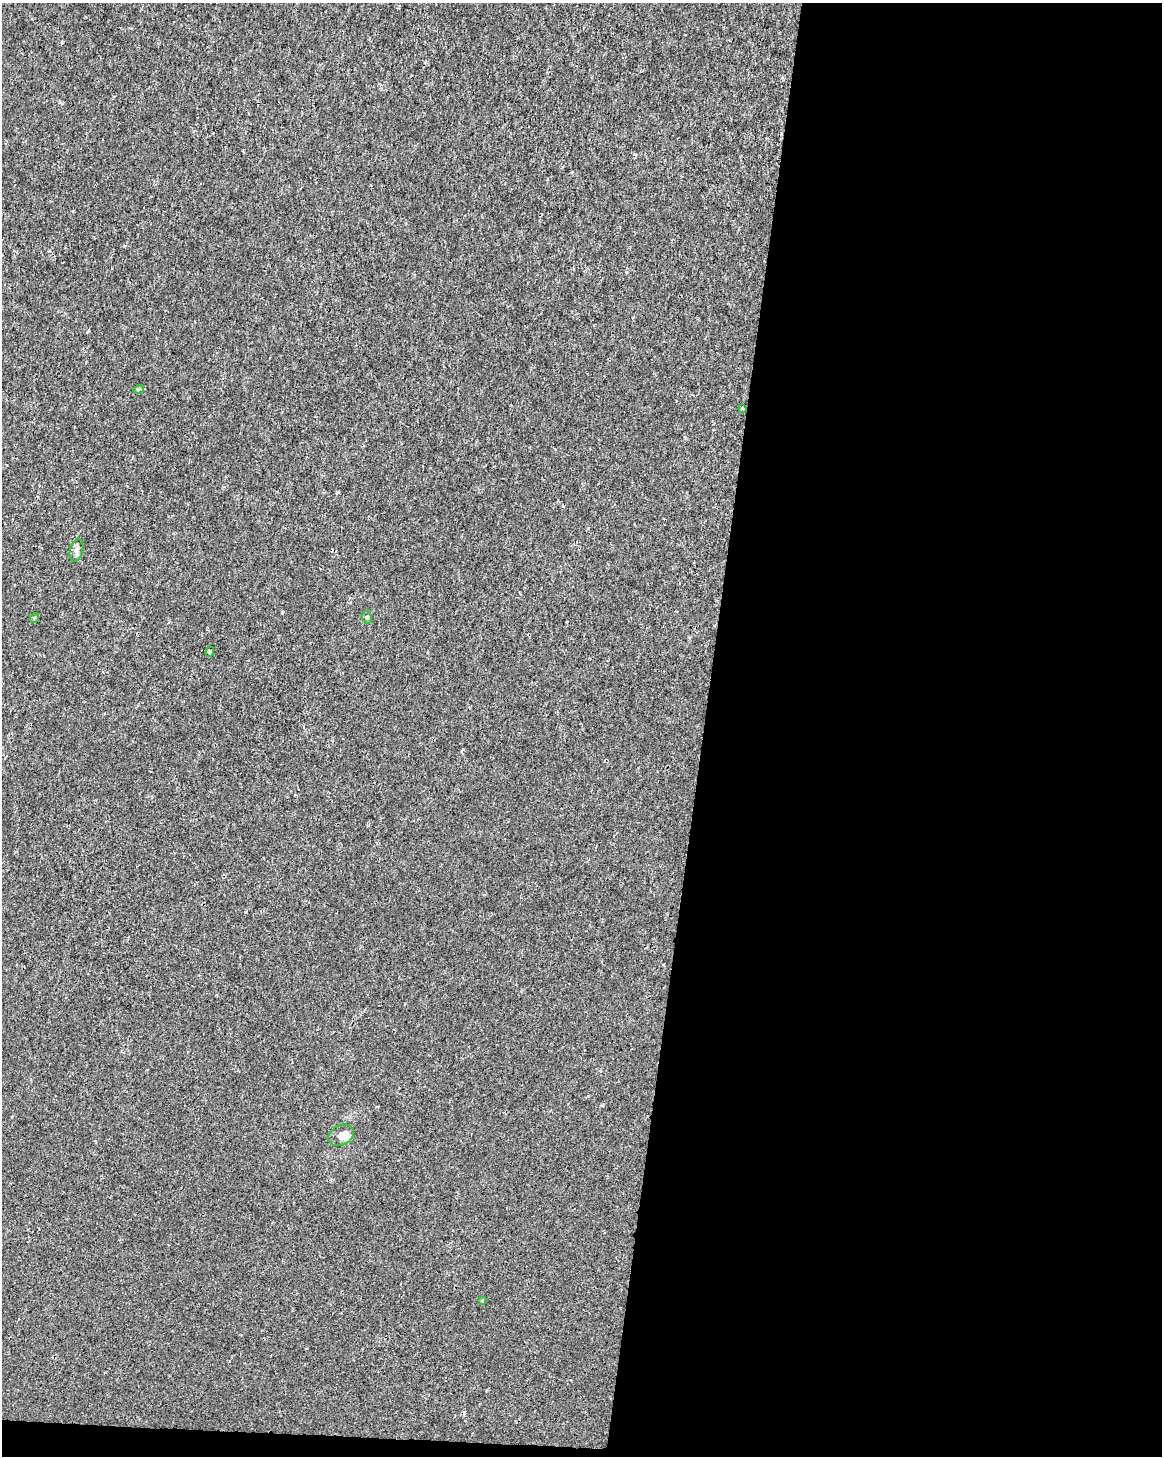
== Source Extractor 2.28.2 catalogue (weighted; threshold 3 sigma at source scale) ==
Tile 12 of 4 x 3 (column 4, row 3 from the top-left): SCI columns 3486-4645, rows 284-1737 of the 4645 x 4872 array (HDU 1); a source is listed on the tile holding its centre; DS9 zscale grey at full resolution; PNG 1164 x 1458 px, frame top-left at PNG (2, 3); each listed source drawn as its Kron ellipse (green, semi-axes under 4 px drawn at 4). Shown black and unused: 40% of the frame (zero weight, under 2 of 3 exposures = <1% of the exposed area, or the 3 px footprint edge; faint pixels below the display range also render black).
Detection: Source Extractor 2.28.2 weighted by HDU 2 'WHT'; one run over the whole footprint, this tile lists its part. Background 1.15e-04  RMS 0.002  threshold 0.00912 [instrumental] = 3 sigma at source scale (4.5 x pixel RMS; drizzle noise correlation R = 1.50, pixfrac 1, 0.0396/0.0396 arcsec/px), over >= 5 px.
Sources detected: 11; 2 cosmic-ray / hot-pixel residue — neither listed nor drawn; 1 inside a brighter listed object's ellipse — not listed separately; the other 8 listed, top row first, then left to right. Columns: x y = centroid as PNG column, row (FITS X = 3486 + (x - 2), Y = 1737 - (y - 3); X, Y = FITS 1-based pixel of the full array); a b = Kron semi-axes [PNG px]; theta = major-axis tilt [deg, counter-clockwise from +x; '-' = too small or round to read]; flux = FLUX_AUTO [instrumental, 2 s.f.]
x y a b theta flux
139 389 5 3 - 0.29
742 408 3 3 - 0.47
76 550 12 6 76 0.83
367 617 6 5 - 0.35
34 618 5 3 - 0.22
210 652 5 4 - 0.31
341 1135 13 10 29 1.7
483 1300 3 3 - 0.49